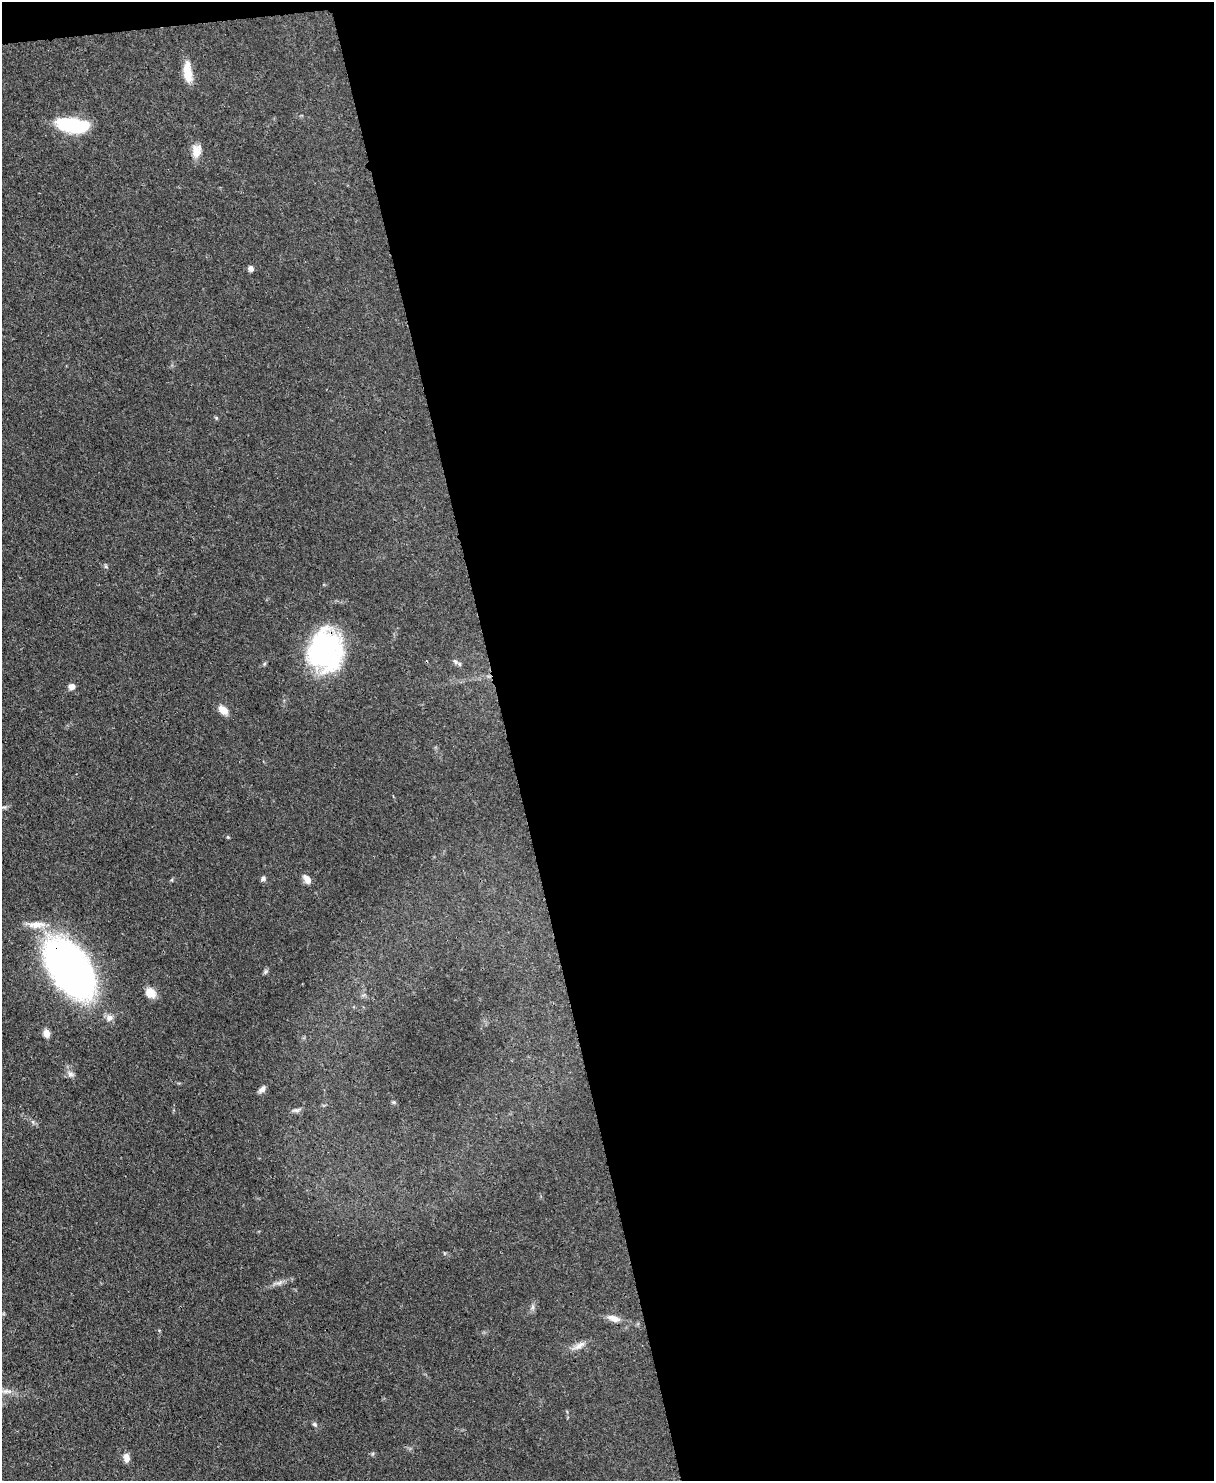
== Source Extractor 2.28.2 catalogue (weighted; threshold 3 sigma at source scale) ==
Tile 4 of 4 x 3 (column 4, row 1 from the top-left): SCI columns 3711-4922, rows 3173-4651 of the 4993 x 4978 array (HDU 1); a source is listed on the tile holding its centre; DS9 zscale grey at full resolution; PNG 1216 x 1483 px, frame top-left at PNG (2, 2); no overlay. Shown black and unused: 59% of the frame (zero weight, under 3 of 4 exposures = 9% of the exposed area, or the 3 px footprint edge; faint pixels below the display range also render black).
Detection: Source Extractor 2.28.2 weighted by HDU 2 'WHT'; one run over the whole footprint, this tile lists its part. Background 0.0552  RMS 0.0038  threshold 0.0172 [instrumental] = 3 sigma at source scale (4.5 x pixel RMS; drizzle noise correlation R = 1.50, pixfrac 1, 0.05/0.05 arcsec/px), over >= 5 px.
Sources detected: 34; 1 cosmic-ray / hot-pixel residue — not listed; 2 inside a brighter listed object's ellipse — not listed separately; the other 31 listed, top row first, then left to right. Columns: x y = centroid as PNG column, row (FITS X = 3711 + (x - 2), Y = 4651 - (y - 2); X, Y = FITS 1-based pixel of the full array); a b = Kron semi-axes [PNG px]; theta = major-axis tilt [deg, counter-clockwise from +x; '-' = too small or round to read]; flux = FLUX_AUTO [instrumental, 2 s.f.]
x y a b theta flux
188 72 26 9 -85 6.5
73 125 32 13 -7 24
196 151 18 12 77 4
251 268 7 6 - 1.2
216 418 5 5 - 0.44
106 566 6 4 -60 0.54
325 650 41 34 87 57
455 661 9 4 -62 0.83
72 687 7 6 - 2
223 710 11 7 -40 4
3 807 12 3 -9 0.89
228 837 5 4 - 0.39
263 878 7 6 - 0.92
308 881 9 9 - 1.8
36 925 28 9 1 5.1
70 968 46 24 -56 240
265 972 7 4 71 0.69
150 993 13 10 -42 4.3
109 1017 10 9 - 2.1
46 1033 8 7 - 2.5
70 1074 9 7 -33 1.5
262 1089 10 5 46 1.5
296 1110 11 5 6 1
33 1122 6 4 -72 0.59
279 1283 13 5 15 1.6
533 1307 7 4 89 0.88
614 1318 18 7 -17 3
579 1346 18 7 28 2.7
6 1391 18 6 -2 2.6
314 1424 7 5 -33 0.74
126 1458 10 7 -84 2.6
Overlapping masked pixels (flux is a lower limit): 2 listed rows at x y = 325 650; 70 968
Isophote crosses this tile's border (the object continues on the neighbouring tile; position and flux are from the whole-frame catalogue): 1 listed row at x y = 3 807